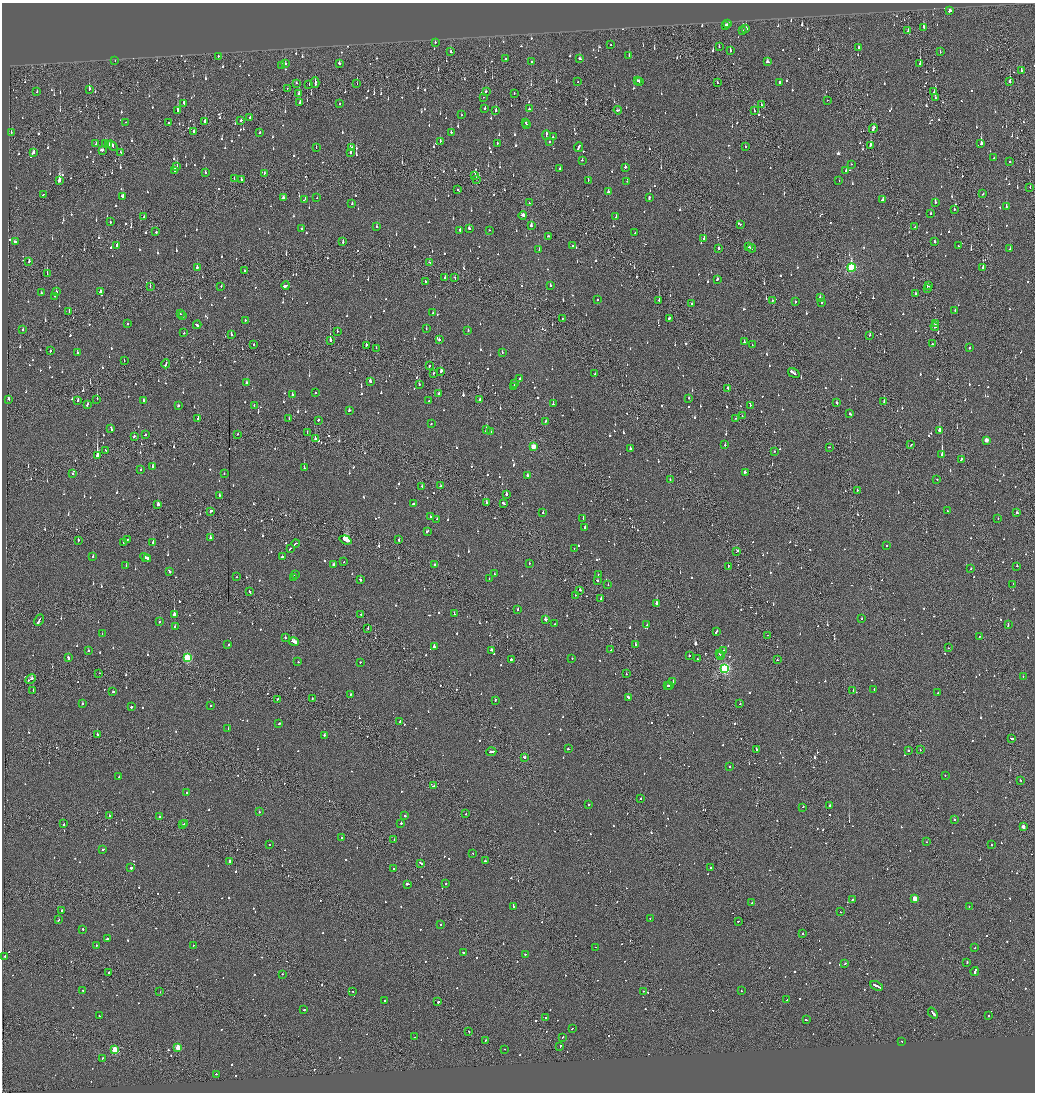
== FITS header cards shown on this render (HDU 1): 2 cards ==
NAXIS1  =                 2065
NAXIS2  =                 2180

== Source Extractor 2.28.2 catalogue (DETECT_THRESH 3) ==
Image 2065 x 2180 px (HDU 1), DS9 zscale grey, zoomed out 1/2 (1 PNG px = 2 x 2 image px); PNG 1037 x 1094 px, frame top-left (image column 1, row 2179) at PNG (2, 3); each listed source drawn as its Kron ellipse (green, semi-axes under 4 px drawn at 4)
Background -0.108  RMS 0.062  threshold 0.187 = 3 sigma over >= 5 px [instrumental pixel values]
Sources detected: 1652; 77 cannot appear on this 1/2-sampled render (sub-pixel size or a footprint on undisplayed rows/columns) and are neither listed nor drawn; of the other 1575, the 500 brightest by FLUX_AUTO listed and drawn (1075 fainter detections omitted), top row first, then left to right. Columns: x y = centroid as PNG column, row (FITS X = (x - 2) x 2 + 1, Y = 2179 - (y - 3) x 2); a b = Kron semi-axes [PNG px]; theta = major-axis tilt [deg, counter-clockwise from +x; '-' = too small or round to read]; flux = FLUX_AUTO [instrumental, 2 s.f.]
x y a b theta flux
950 11 3 2 - 210
728 24 3 2 - 96
726 26 4 2 - 120
924 28 3 2 - 150
746 29 3 2 - 210
742 30 2 2 - 160
908 31 3 2 - 230
435 43 2 2 - 210
611 45 2 2 - 89
719 47 2 2 - 90
859 48 3 2 - 85
730 51 2 2 - 310
451 52 2 2 - 67
940 52 2 1 - 91
218 56 2 2 - 87
629 56 2 2 - 97
580 58 3 2 - 76
505 59 2 2 - 67
115 61 2 2 - 69
532 62 2 2 - 130
767 62 3 3 - 81
339 63 3 2 - 67
920 63 2 2 - 590
285 64 2 2 - 71
282 65 2 2 - 120
1021 71 3 2 - 140
637 81 3 1 - 100
639 81 3 2 - 160
578 82 2 1 - 120
1010 82 3 2 - 290
296 83 2 2 - 56
315 83 5 2 - 280
717 83 3 1 - 89
779 83 3 2 - 65
309 84 2 1 - 130
357 84 2 1 - 110
287 88 2 1 - 63
89 89 3 2 - 120
37 92 2 2 - 95
486 92 2 2 - 230
934 92 2 1 - 59
514 93 3 2 - 74
299 94 3 2 - 170
483 97 2 1 - 57
935 98 2 2 - 66
827 100 2 1 - 82
184 103 2 2 - 150
300 103 2 2 - 210
340 104 2 1 - 57
761 105 2 2 - 120
485 108 2 2 - 130
529 109 2 2 - 310
177 110 4 2 - 150
496 110 2 2 - 110
618 110 4 2 - 260
754 111 2 2 - 99
461 115 2 1 - 73
250 117 2 2 - 65
241 120 2 2 - 140
126 122 2 1 - 62
204 122 4 2 - 65
526 122 2 2 - 63
169 123 2 2 - 61
526 125 2 1 - 190
873 129 5 2 - 170
193 132 2 2 - 220
451 132 2 2 - 79
11 133 2 2 - 94
260 133 2 2 - 75
546 135 5 2 - 210
553 137 2 2 - 75
440 141 2 1 - 99
550 142 2 2 - 130
497 143 2 2 - 66
96 144 2 2 - 120
106 144 3 2 - 130
108 144 3 1 - 110
981 144 3 2 - 460
112 146 6 2 -38 220
745 146 2 2 - 62
870 146 4 2 - 130
578 147 5 2 - 210
316 148 2 1 - 97
352 148 3 2 - 110
102 150 4 2 - 61
33 153 4 2 - 180
121 153 3 2 - 77
350 153 2 2 - 620
994 158 2 2 - 140
582 160 2 2 - 180
1010 162 2 2 - 93
851 164 2 2 - 75
177 167 3 2 - 160
625 167 2 2 - 200
560 169 2 2 - 58
175 170 3 2 - 380
846 171 2 2 - 82
205 173 2 2 - 58
264 173 2 2 - 62
475 176 2 2 - 67
234 179 2 1 - 67
476 179 3 1 - 86
59 180 3 2 - 980
241 180 2 2 - 100
588 180 2 2 - 180
627 181 2 2 - 77
839 181 2 2 - 82
1030 187 2 1 - 64
457 189 2 2 - 78
608 192 2 2 - 160
983 194 2 2 - 79
43 195 2 1 - 68
122 196 3 2 - 110
649 197 3 2 - 180
283 198 3 2 - 100
317 198 2 2 - 61
305 199 3 2 - 87
882 199 2 2 - 58
935 202 2 2 - 120
529 203 2 1 - 110
352 204 2 2 - 83
1006 206 3 2 - 83
954 209 3 2 - 58
931 213 2 2 - 100
523 215 4 2 - 200
616 216 3 2 - 290
144 217 2 1 - 100
110 222 2 2 - 110
740 224 2 2 - 95
531 226 3 2 - 110
377 227 2 2 - 140
915 227 3 1 - 63
469 228 3 2 - 70
302 229 2 2 - 84
460 230 2 2 - 320
489 230 2 2 - 73
156 232 2 2 - 110
635 233 2 1 - 64
548 236 2 2 - 71
704 238 2 2 - 310
16 242 3 2 - 140
343 242 3 2 - 110
935 242 2 2 - 100
117 245 2 2 - 270
572 245 2 2 - 76
748 246 2 2 - 110
958 246 2 2 - 90
718 248 2 2 - 170
752 248 4 2 - 170
1010 249 2 2 - 60
539 250 2 2 - 78
29 261 3 2 - 69
429 262 3 2 - 100
197 267 2 2 - 210
983 267 2 2 - 410
851 268 4 3 - 1200
244 271 2 2 - 180
47 274 2 2 - 120
445 278 2 2 - 71
455 278 3 2 - 100
717 279 2 2 - 57
426 281 3 2 - 190
550 285 2 2 - 100
221 286 2 1 - 97
286 286 4 2 - 1400
929 286 2 2 - 62
150 287 2 1 - 71
927 288 2 1 - 67
100 291 3 2 - 220
41 292 2 2 - 83
56 292 2 2 - 66
916 294 2 2 - 74
55 296 2 2 - 100
820 297 2 2 - 59
597 300 2 2 - 64
659 300 3 2 - 330
772 300 2 2 - 78
795 302 2 2 - 81
822 302 2 2 - 77
692 304 2 2 - 64
955 310 2 2 - 81
69 312 2 2 - 83
433 313 2 2 - 69
180 314 2 2 - 57
183 316 2 2 - 77
562 318 2 2 - 89
669 318 3 2 - 200
245 320 2 2 - 230
128 323 2 2 - 82
935 323 2 2 - 56
197 325 4 2 - 210
935 326 4 2 - 170
426 329 2 2 - 62
23 330 2 2 - 86
337 331 2 1 - 58
468 331 2 2 - 82
184 333 2 2 - 130
231 334 2 2 - 99
870 335 2 2 - 160
330 340 3 2 - 700
439 340 2 2 - 140
744 342 3 2 - 130
932 344 2 2 - 68
254 345 2 2 - 70
366 345 2 2 - 240
752 345 2 2 - 62
376 348 2 1 - 62
970 348 2 2 - 110
50 351 2 2 - 74
502 352 2 2 - 74
77 353 2 2 - 190
124 361 2 2 - 65
166 364 4 1 - 290
429 366 2 2 - 73
441 371 3 2 - 120
433 373 2 2 - 83
794 373 6 2 -33 250
595 374 2 2 - 63
520 379 2 2 - 140
370 381 3 2 - 190
247 383 3 2 - 120
419 384 2 2 - 80
515 384 2 2 - 95
514 386 3 2 - 65
728 389 3 1 - 150
316 392 2 2 - 74
292 394 2 2 - 140
439 394 2 2 - 82
689 398 2 2 - 110
9 399 3 2 - 180
97 399 2 1 - 130
479 399 2 2 - 130
78 400 3 2 - 190
143 400 2 2 - 110
429 401 2 2 - 82
884 401 2 1 - 200
837 403 3 2 - 120
553 404 2 2 - 200
87 405 3 2 - 77
750 405 2 2 - 60
178 406 2 2 - 170
254 406 2 2 - 57
349 410 2 2 - 80
850 414 3 2 - 180
742 416 2 1 - 60
735 418 2 1 - 140
198 419 2 2 - 280
289 419 2 2 - 220
318 420 2 2 - 130
545 422 2 2 - 78
431 424 2 2 - 71
111 428 4 2 - 140
486 429 3 2 - 770
939 430 3 2 - 480
491 431 2 2 - 130
307 433 2 1 - 59
238 434 2 2 - 64
145 435 3 2 - 120
134 436 2 2 - 130
315 438 2 2 - 270
986 440 3 2 - 130
725 445 2 2 - 160
911 445 2 1 - 68
533 447 3 2 - 220
829 447 2 2 - 85
630 448 2 2 - 250
106 450 2 1 - 63
775 451 2 1 - 210
942 455 3 2 - 4500
97 456 3 2 - 6800
961 460 3 2 - 170
152 467 2 2 - 290
304 468 2 2 - 91
141 470 2 2 - 60
745 472 2 2 - 130
72 473 2 2 - 180
224 474 2 2 - 71
527 475 3 2 - 120
937 479 2 2 - 88
670 480 2 2 - 84
441 486 3 2 - 110
422 487 2 2 - 70
857 490 2 2 - 58
506 494 2 2 - 290
219 495 2 2 - 83
486 503 2 2 - 81
503 503 3 2 - 140
158 504 2 2 - 330
413 504 2 2 - 280
211 511 3 2 - 170
947 511 2 2 - 75
543 513 2 2 - 140
1017 513 2 2 - 77
430 517 2 2 - 83
583 518 3 2 - 110
998 518 2 2 - 72
437 519 2 2 - 240
585 527 2 2 - 150
427 531 3 2 - 100
210 538 2 2 - 470
78 540 3 2 - 71
127 540 2 2 - 57
346 540 6 2 -20 2200
399 540 2 2 - 160
123 542 2 2 - 85
153 542 2 2 - 240
295 543 4 2 - 170
887 545 2 2 - 97
574 548 2 2 - 95
290 549 3 2 - 90
737 551 4 2 - 120
93 556 3 2 - 82
282 557 2 2 - 280
146 558 5 2 - 260
148 559 2 2 - 120
344 562 2 1 - 59
529 563 2 2 - 58
435 564 2 2 - 64
333 565 3 2 - 80
126 566 2 2 - 100
728 566 2 2 - 83
1017 566 2 2 - 88
971 569 2 2 - 96
169 571 3 2 - 110
494 574 2 2 - 65
598 574 2 2 - 73
295 575 2 2 - 69
237 577 2 2 - 57
294 578 2 2 - 140
489 579 2 1 - 70
360 580 2 2 - 85
598 581 3 2 - 73
1013 584 2 2 - 170
608 585 2 2 - 150
580 590 2 2 - 61
249 591 4 2 - 170
576 595 2 2 - 68
601 599 3 2 - 160
657 603 2 2 - 630
518 609 2 2 - 87
174 614 2 2 - 3700
454 614 4 2 - 170
361 615 2 2 - 100
546 619 3 2 - 150
862 619 2 2 - 81
39 620 6 2 60 270
159 622 2 2 - 65
555 624 2 1 - 64
647 625 2 2 - 68
1008 625 3 2 - 90
175 626 2 2 - 80
368 628 2 2 - 220
717 631 2 2 - 100
102 633 2 1 - 89
767 635 2 1 - 67
980 636 2 2 - 63
285 638 2 2 - 81
294 642 5 2 - 580
228 644 2 2 - 310
635 645 2 2 - 570
434 647 2 2 - 280
948 648 2 1 - 59
491 650 2 2 - 180
611 650 2 2 - 210
723 650 2 1 - 74
88 651 2 2 - 94
719 654 2 2 - 100
689 656 2 2 - 120
720 656 3 1 - 80
68 658 3 2 - 530
188 658 3 3 - 1000
572 658 2 2 - 56
511 659 2 2 - 140
697 659 3 1 - 100
777 660 2 1 - 69
298 662 2 2 - 58
360 662 2 2 - 65
724 668 4 3 - 1900
99 673 2 2 - 360
626 674 2 1 - 140
1023 676 2 2 - 68
30 679 5 2 - 200
673 681 3 2 - 170
668 685 2 1 - 110
669 686 2 1 - 110
874 689 3 2 - 86
33 690 2 1 - 69
853 690 2 1 - 280
113 692 2 2 - 77
938 693 2 2 - 74
350 695 3 2 - 99
628 698 4 2 - 190
277 699 3 2 - 100
312 699 3 1 - 87
495 700 3 2 - 77
82 704 2 2 - 77
740 704 2 2 - 110
211 706 2 2 - 69
131 707 2 2 - 140
400 722 3 2 - 81
279 724 3 2 - 89
228 728 2 2 - 140
97 734 2 2 - 83
324 735 2 2 - 71
1011 739 3 2 - 120
568 749 3 2 - 130
756 750 3 2 - 270
920 750 2 1 - 63
908 751 2 2 - 100
491 752 5 2 - 190
524 757 2 2 - 330
730 767 2 2 - 78
945 775 2 1 - 88
119 777 2 2 - 59
1020 780 2 2 - 95
434 786 2 2 - 89
186 793 2 2 - 62
640 798 2 1 - 140
589 804 2 2 - 66
829 806 3 2 - 95
803 807 2 2 - 64
259 812 2 2 - 59
466 814 2 2 - 66
109 816 2 2 - 68
405 816 2 2 - 80
160 817 2 2 - 100
954 819 2 1 - 160
401 823 2 2 - 97
64 824 2 1 - 70
184 824 4 2 - 170
183 825 2 2 - 71
1023 827 3 2 - 110
342 838 2 2 - 87
394 840 2 2 - 78
926 842 2 2 - 64
269 845 2 2 - 76
991 845 2 2 - 70
103 850 2 2 - 63
473 853 2 2 - 59
485 861 2 2 - 70
230 862 2 2 - 1000
421 863 3 2 - 220
131 868 2 2 - 290
710 868 2 2 - 81
393 869 2 2 - 85
446 883 2 1 - 60
407 884 3 2 - 450
915 899 3 3 - 260
852 900 2 2 - 62
752 903 2 2 - 75
969 906 2 2 - 70
513 907 2 2 - 67
62 910 3 2 - 95
841 912 2 2 - 65
650 918 2 2 - 74
59 920 2 1 - 120
738 921 2 2 - 75
441 924 2 2 - 72
83 929 2 2 - 300
803 934 2 1 - 550
107 939 2 2 - 360
96 945 2 2 - 140
193 945 2 2 - 69
596 947 2 1 - 89
975 948 2 2 - 240
463 952 2 2 - 56
525 954 2 2 - 68
5 956 2 2 - 180
967 962 2 2 - 78
845 964 3 2 - 66
109 972 2 2 - 270
975 972 4 2 - 320
283 974 2 2 - 66
876 986 7 2 -23 490
83 990 2 2 - 64
353 991 2 2 - 69
644 991 2 2 - 70
741 991 2 2 - 58
160 992 2 1 - 66
385 1000 2 2 - 76
787 1000 2 1 - 67
438 1002 2 2 - 250
304 1010 2 2 - 77
933 1013 6 2 -51 370
989 1015 2 2 - 100
99 1016 2 1 - 57
546 1018 2 1 - 190
806 1020 3 2 - 140
572 1029 2 2 - 61
469 1032 2 1 - 83
415 1037 2 1 - 64
563 1037 2 2 - 84
485 1040 2 2 - 60
902 1041 2 2 - 90
560 1046 3 1 - 75
178 1047 3 3 - 270
504 1049 2 2 - 61
115 1050 3 3 - 530
102 1058 2 2 - 72
216 1074 2 2 - 94
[1075 fainter detections neither listed nor drawn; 77 sub-pixel or undisplayed-footprint detections neither listed nor drawn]